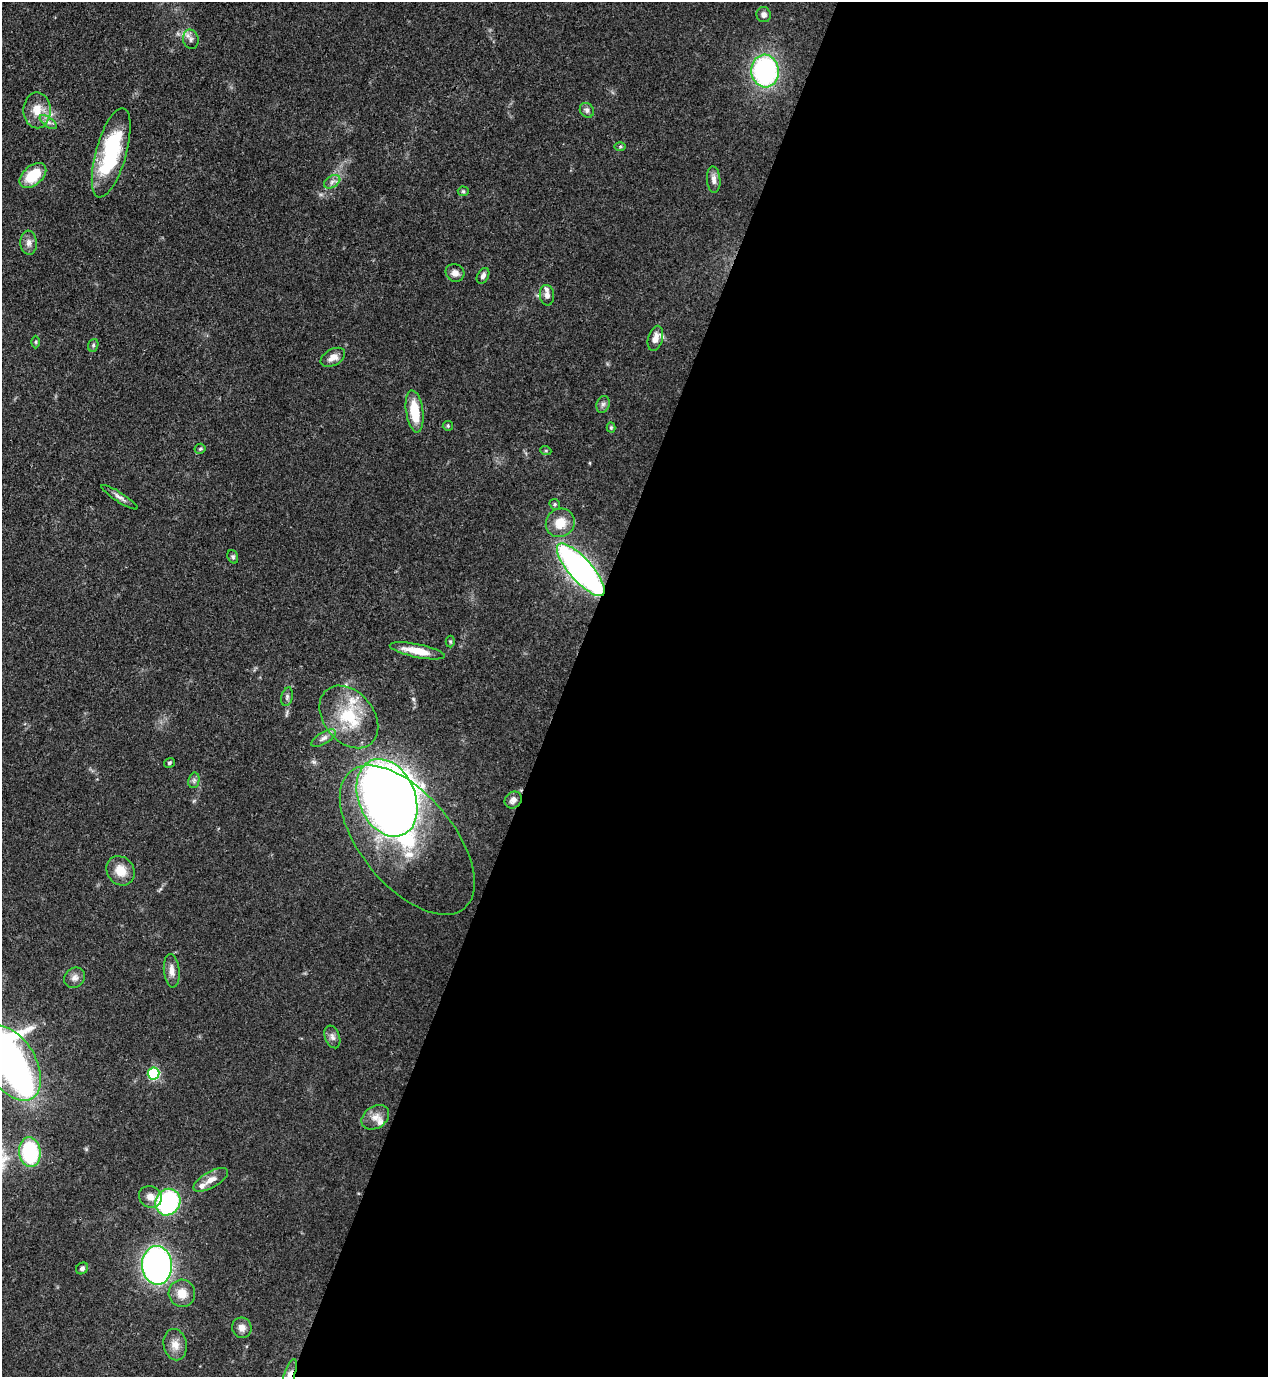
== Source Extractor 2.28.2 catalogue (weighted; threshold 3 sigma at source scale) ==
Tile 12 of 4 x 4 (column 4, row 3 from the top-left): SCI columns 4152-5417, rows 1416-2790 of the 5638 x 5579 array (HDU 1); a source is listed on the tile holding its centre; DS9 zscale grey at full resolution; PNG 1270 x 1379 px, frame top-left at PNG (2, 2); each listed source drawn as its Kron ellipse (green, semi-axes under 4 px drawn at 4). Shown black and unused: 56% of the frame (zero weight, under 3 of 4 exposures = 7% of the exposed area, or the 3 px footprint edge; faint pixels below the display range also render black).
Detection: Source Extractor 2.28.2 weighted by HDU 2 'WHT'; one run over the whole footprint, this tile lists its part. Background 0.0512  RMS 0.0033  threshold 0.0147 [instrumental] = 3 sigma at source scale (4.5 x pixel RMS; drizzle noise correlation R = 1.50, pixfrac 1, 0.05/0.05 arcsec/px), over >= 5 px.
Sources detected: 63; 1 inside a brighter object's white glare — neither listed nor drawn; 4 inside a brighter listed object's ellipse — not listed separately; the other 58 listed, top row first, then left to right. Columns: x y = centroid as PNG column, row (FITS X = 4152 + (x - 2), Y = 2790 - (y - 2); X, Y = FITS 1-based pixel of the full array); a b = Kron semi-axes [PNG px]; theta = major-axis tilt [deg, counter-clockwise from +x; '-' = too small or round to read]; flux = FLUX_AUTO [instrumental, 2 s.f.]
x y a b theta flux
764 15 7 7 - 1.4
191 39 10 7 -77 1.4
765 71 16 14 -84 59
37 110 18 13 -89 5.6
587 110 8 6 -56 1
48 122 10 5 -36 1.3
620 146 6 4 1 0.48
111 153 46 15 74 31
33 176 15 9 40 11
714 180 13 6 -85 1.8
332 182 9 5 30 1.2
463 191 5 5 - 0.48
29 243 12 8 -85 1.9
455 273 9 8 - 2.1
483 276 8 5 61 1.2
547 295 10 7 -84 2
655 338 13 7 74 2.7
36 342 6 4 90 0.41
93 345 6 5 - 0.61
333 357 13 8 30 2.7
603 404 8 6 73 1
415 411 21 8 -82 9.5
448 426 5 5 - 0.43
611 428 5 4 - 0.4
200 449 5 5 - 0.48
546 451 6 3 -19 0.36
119 497 21 4 -33 1.6
555 504 6 5 - 0.55
560 523 15 14 - 5.7
233 557 7 5 -70 0.67
581 570 33 11 -48 120
450 641 6 4 -88 0.47
417 651 28 6 -11 6.4
287 697 9 5 76 0.92
349 717 35 25 -51 17
324 738 14 6 31 1.6
169 763 6 4 33 0.57
194 780 8 5 79 0.84
387 798 40 28 -67 330
513 800 9 8 - 1.6
407 840 89 46 -50 48
120 871 15 13 -51 5.2
172 971 17 8 -84 2.6
75 978 11 9 40 1.7
332 1037 12 7 -70 1.5
11 1063 41 24 -60 270
154 1074 6 6 - 33
375 1117 15 11 35 3.1
30 1152 15 11 -83 28
211 1180 19 8 30 2.8
150 1197 12 10 -34 2.8
168 1202 13 12 - 44
157 1265 19 15 -86 110
82 1268 6 5 - 0.86
182 1293 14 13 - 4.4
242 1328 10 9 - 2
175 1345 16 11 -78 3.4
289 1375 17 5 71 2.6
Overlapping masked pixels (flux is a lower limit): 3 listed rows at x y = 581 570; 387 798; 289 1375
Isophote crosses this tile's border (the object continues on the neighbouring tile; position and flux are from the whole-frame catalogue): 2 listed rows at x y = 11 1063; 289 1375